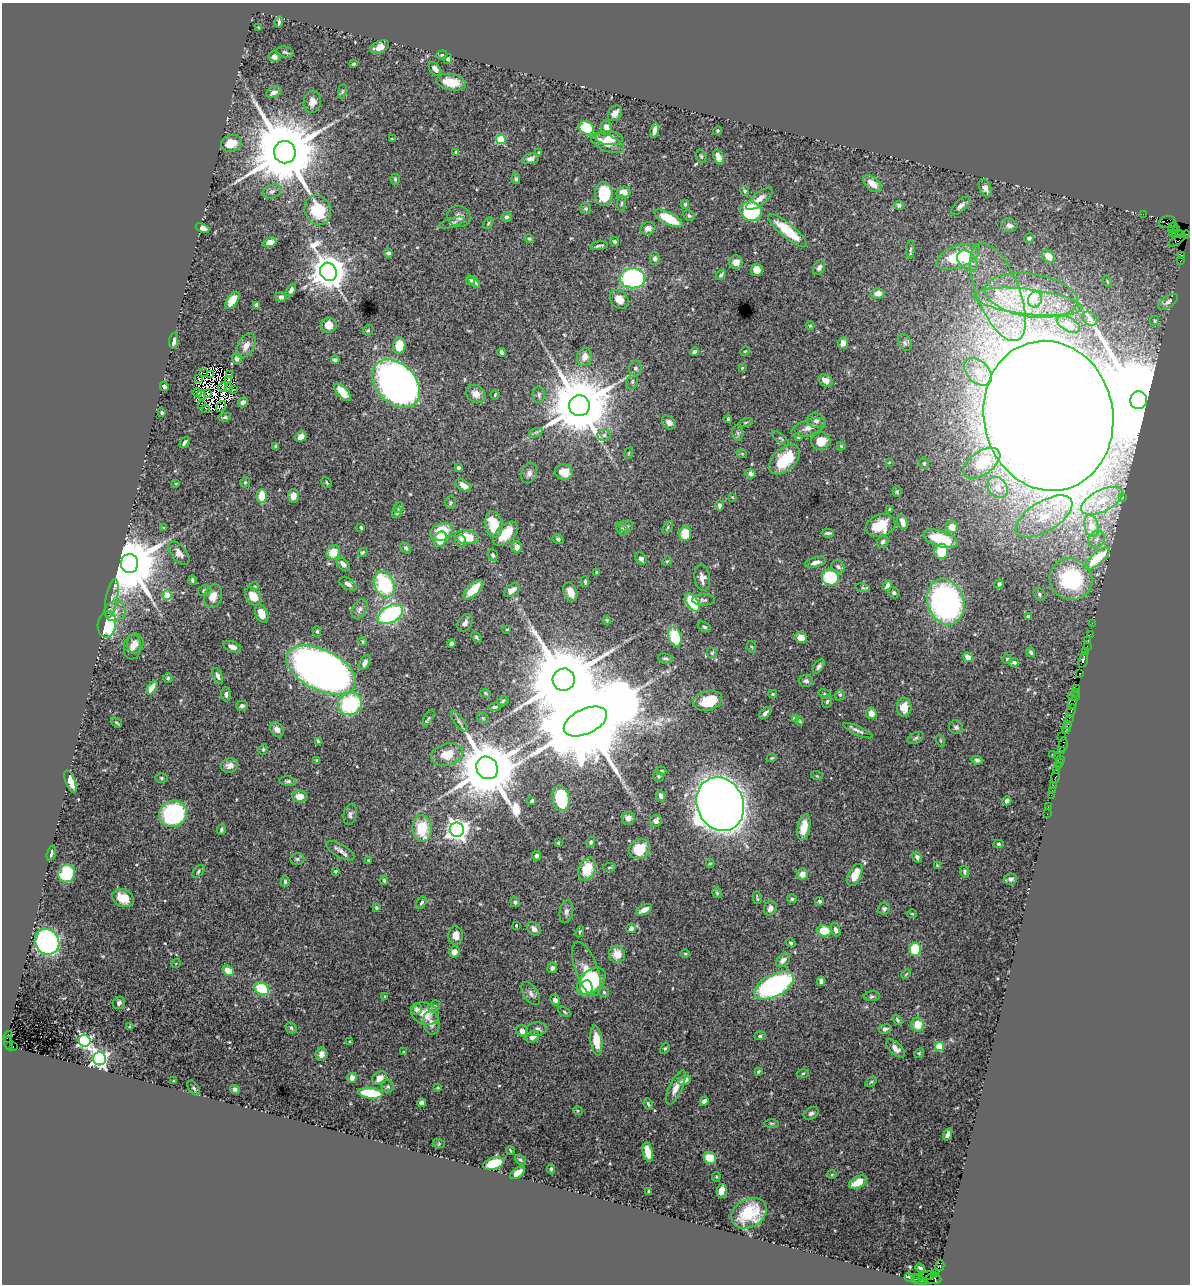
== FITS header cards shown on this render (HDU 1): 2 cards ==
NAXIS1  =                 1188
NAXIS2  =                 1282

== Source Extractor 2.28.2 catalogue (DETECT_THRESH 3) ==
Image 1188 x 1282 px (HDU 1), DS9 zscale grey, 1 PNG px = 1 image px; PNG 1192 x 1286 px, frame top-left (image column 1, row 1282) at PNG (2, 3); each listed source drawn as its Kron ellipse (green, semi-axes under 4 px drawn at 4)
Background 1.17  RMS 0.027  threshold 0.0816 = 3 sigma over >= 5 px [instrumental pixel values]
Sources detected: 526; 7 with non-positive FLUX_AUTO (blend fragments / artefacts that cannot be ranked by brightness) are neither listed nor drawn; of the other 519, the 500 brightest by FLUX_AUTO listed and drawn (19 fainter detections omitted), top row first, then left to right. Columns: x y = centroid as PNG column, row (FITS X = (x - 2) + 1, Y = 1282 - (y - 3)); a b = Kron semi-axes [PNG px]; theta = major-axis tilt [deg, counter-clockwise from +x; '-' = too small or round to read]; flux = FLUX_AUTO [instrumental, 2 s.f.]
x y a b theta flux
279 22 6 3 82 3.8
258 27 3 2 - 1.6
380 47 10 6 23 16
285 52 9 5 -10 4.1
442 55 5 4 - 3.1
274 57 6 5 - 7.9
448 59 5 4 - 2.9
354 64 3 2 - 2
435 69 8 5 -50 9
451 82 15 8 -11 35
342 91 7 3 81 2.4
274 92 8 5 23 7.3
312 102 11 8 82 14
615 113 8 6 54 12
587 128 7 6 - 91
606 128 7 5 -78 13
654 130 7 4 77 10
717 131 4 4 - 2.4
609 138 13 7 -5 18
392 139 3 2 - 1.7
501 139 5 4 - 100
231 143 11 8 17 31
607 143 17 8 -22 30
285 152 11 11 - 25000
456 152 4 3 - 2
539 152 3 3 - 1.9
701 156 7 5 -72 3
718 157 8 5 -68 17
530 159 9 5 15 7.3
395 179 5 4 - 2.7
516 179 5 4 - 2.9
872 184 11 6 -39 22
985 188 9 6 -68 9.9
745 191 5 4 - 3.3
272 192 9 6 23 6.8
623 192 7 5 13 19
604 194 12 9 -87 79
759 199 16 6 39 14
621 203 8 4 89 3.8
685 204 4 3 - 3.3
899 205 4 4 - 5.1
961 206 12 5 43 7.9
586 209 5 5 - 3.2
318 210 15 13 -64 73
751 211 11 9 -25 170
1143 214 2 2 - 28
459 216 12 10 -18 13
689 216 6 5 - 4
506 217 5 5 - 5
669 218 15 6 -27 57
1167 222 8 6 6 230
452 223 13 4 17 6.1
488 223 6 4 60 2.6
1009 225 8 7 - 8.1
1173 227 6 2 56 110
203 228 7 4 -23 13
648 228 8 6 22 11
1176 229 3 3 - 98
788 231 24 7 -40 61
1173 233 3 2 - 96
1178 234 6 3 1 210
1186 235 4 2 - 40
1029 238 5 4 - 4.3
529 239 5 4 - 2.5
1177 240 10 3 32 240
270 242 6 4 19 16
615 242 5 4 - 3.6
599 246 8 3 9 4
910 249 9 3 85 3.3
388 253 4 4 - 6
1182 255 4 2 - 64
1048 256 7 5 -49 14
958 257 22 10 21 100
655 259 6 5 - 4.8
1181 260 4 3 - 58
967 261 12 8 -46 23
736 262 7 6 - 13
819 268 8 5 59 5.7
757 270 6 6 - 17
328 272 9 8 - 4500
721 275 6 3 49 3.2
632 278 12 10 -1 210
470 280 5 3 - 2.2
1107 281 6 3 -72 2.1
474 282 7 3 -45 4.3
291 290 6 3 66 6.4
998 292 52 21 -68 160
878 293 7 5 2 12
1031 295 47 21 -8 110
281 297 5 4 - 6.5
619 299 10 8 -42 16
232 300 10 5 56 31
1035 300 8 7 - 9.7
1028 302 54 13 -7 95
1168 302 11 5 35 7.8
257 305 4 4 - 8.1
1090 319 8 6 -37 5.5
1155 321 5 4 - 2.6
1068 324 12 6 -29 18
329 325 8 7 - 21
810 326 4 4 - 1.7
368 330 6 4 43 2.3
174 341 7 4 85 12
843 343 6 5 - 11
905 343 9 6 -59 4.9
246 346 13 8 58 13
399 346 8 6 82 42
745 351 5 3 - 1.6
501 352 4 3 - 5.6
695 352 5 3 - 4.6
585 357 9 7 73 15
237 359 5 4 - 9
335 360 4 3 - 3.5
635 368 7 6 - 5.1
742 368 4 3 - 1.7
978 372 16 10 -44 25
203 373 3 2 - 4.8
210 375 3 2 - 2
230 375 3 2 - 2.3
198 379 4 2 - 3.9
229 380 3 3 - 1.5
825 380 7 5 -30 17
632 382 8 5 76 3.8
396 384 28 19 -46 1300
164 386 5 4 - 6.3
223 387 5 2 - 1.9
229 388 4 3 - 4.5
233 390 3 2 - 3.4
343 392 10 5 -48 30
197 393 5 3 - 3.9
208 394 4 2 - 3.6
476 394 10 8 -35 15
202 395 5 2 - 1.7
495 395 5 3 - 2
539 395 8 6 87 4.6
1139 400 9 8 - 62000
243 402 5 4 - 6
201 405 3 2 - 3.1
221 406 6 2 52 2.1
579 406 10 10 - 20000
206 408 3 2 - 3.6
162 413 3 3 - 2.6
1048 416 75 65 -78 18000
225 417 6 4 10 2.9
728 419 4 3 - 2.8
816 421 9 7 -13 6.5
669 422 8 6 -46 8
746 423 7 3 19 2
809 428 18 8 20 16
536 432 7 4 18 3.3
738 433 8 5 -81 4.1
604 435 6 5 - 4.6
798 436 4 3 - 7.5
301 437 6 5 - 7.6
780 438 10 3 -38 2.8
821 441 10 8 9 32
184 442 6 3 53 4.1
841 446 4 4 - 2.4
276 447 4 3 - 3.5
629 453 6 3 71 1.7
742 454 5 3 - 1.6
785 460 18 11 43 73
889 462 3 3 - 1.5
924 463 6 4 -77 2.9
982 463 21 11 35 43
458 468 3 3 - 3.5
564 472 9 7 -14 23
529 473 10 7 70 7.5
751 474 5 4 - 6.9
245 482 5 4 - 2.6
326 482 6 3 -48 2.2
176 484 3 2 - 1.5
463 485 9 5 -32 16
998 488 11 9 -51 16
897 492 5 4 - 2.4
262 496 7 5 89 34
293 496 7 5 89 12
732 497 4 3 - 1.6
1123 498 2 2 - 14
1102 501 23 10 27 40
450 502 7 5 88 3
719 505 5 3 - 5.1
399 507 6 4 45 3.5
890 509 4 3 - 3.2
397 513 6 4 52 3.8
1044 516 32 15 31 67
903 522 8 5 -75 12
494 524 13 8 -78 56
626 526 7 5 1 3.8
881 526 15 11 21 49
1092 526 11 7 -77 30
668 527 7 4 60 3.4
952 527 6 6 - 22
164 528 4 3 - 1.6
361 528 3 3 - 2.7
622 529 7 5 -56 3.6
441 532 11 8 20 54
828 533 6 3 -1 3.5
505 534 15 8 44 44
685 534 7 6 - 43
467 537 12 7 -6 44
440 539 8 6 63 36
558 539 5 4 - 3.6
940 539 18 8 -17 88
1097 539 9 7 45 9.1
461 541 6 5 - 5.9
883 542 6 5 - 5.6
517 547 6 5 - 11
406 548 6 4 -49 3.7
941 551 7 7 - 52
333 552 7 6 - 34
362 552 5 4 - 2.9
179 553 13 7 -51 12
493 555 6 5 - 4.1
1097 558 16 5 41 47
641 559 6 5 - 5.1
667 561 5 4 - 2
816 562 11 5 13 9.9
129 564 9 8 - 18000
343 564 8 5 -47 9.4
838 567 7 6 - 4.8
597 572 4 3 - 2.2
830 577 8 8 - 94
702 578 13 7 -82 12
1071 579 22 20 -26 180
192 580 4 3 - 3.5
585 582 5 3 - 3.1
348 584 9 5 -30 7.9
384 584 14 10 -65 140
999 584 5 4 - 4.4
255 586 4 3 - 2
887 586 6 4 57 8.1
863 588 7 3 -12 2.3
473 590 12 5 44 52
512 590 9 5 36 15
204 591 6 5 - 5.4
570 592 10 6 -66 21
894 593 6 5 - 3.2
1039 594 7 5 -58 3.9
167 595 4 4 - 75
213 596 12 9 72 19
253 596 10 7 -54 28
112 598 20 6 80 11
704 600 11 5 0 5
693 602 10 5 -54 80
946 602 23 18 -70 490
360 609 11 7 65 8
115 611 11 10 - 14
262 614 9 6 -66 24
390 614 14 8 31 200
1028 616 3 3 - 2.8
607 620 4 4 - 1.8
465 623 9 6 58 7.1
1092 623 2 2 - 31
107 624 13 9 80 150
704 627 7 4 -29 3.5
507 629 3 3 - 1.8
317 631 5 4 - 2.6
1090 634 2 2 - 48
476 637 6 4 -55 3.1
675 637 10 6 -74 86
801 637 6 5 - 17
1088 640 3 2 - 34
363 641 4 4 - 2.4
135 643 10 8 83 9.3
451 644 4 4 - 9.1
132 647 12 8 85 11
232 647 9 5 -21 11
752 647 6 4 -70 2
1087 647 3 2 - 120
1086 651 3 2 - 87
1031 652 5 4 - 3.6
712 653 5 5 - 3.2
968 657 5 4 - 13
665 659 7 5 -10 3.8
1007 659 4 4 - 2.1
1083 660 8 3 75 200
1014 662 5 4 - 3.7
365 663 8 5 61 6.8
819 666 8 4 54 5
321 670 37 20 -26 2400
1080 673 3 2 - 76
218 676 8 4 -67 6.1
168 678 5 4 - 2.6
564 680 11 11 - 31000
806 681 7 6 - 5.6
152 688 8 4 56 22
1077 688 3 2 - 49
1075 692 4 2 - 120
485 693 5 4 - 2.9
226 694 7 5 88 5.5
773 694 4 4 - 2.1
825 694 6 4 -18 2.9
840 695 6 4 69 2.7
1074 696 6 3 -10 100
503 701 6 4 28 2.6
708 701 15 9 16 53
827 702 6 5 - 3.9
1073 703 6 4 66 240
350 704 12 11 - 160
242 706 6 5 - 5
495 707 6 4 6 3.4
904 707 9 7 88 23
1071 711 7 3 71 300
765 713 7 4 46 6.1
871 713 6 5 - 13
428 718 9 4 61 3.1
483 718 6 5 - 2.5
1069 718 2 2 - 12
795 719 4 4 - 18
459 721 12 5 -54 5.7
585 721 23 12 25 49000
799 721 4 3 - 2.3
117 722 6 3 -38 2.2
1068 725 4 3 - 130
956 727 7 6 - 5.7
277 729 8 6 -53 8.4
1066 729 6 3 62 170
858 731 16 4 -25 6
1062 736 2 2 - 68
916 738 8 5 27 4.1
940 740 6 3 -71 1.9
318 741 4 3 - 2.8
1063 745 7 3 84 180
263 749 5 4 - 2.7
1062 750 3 3 - 110
447 755 16 11 15 36
1053 755 3 2 - 1.6
1057 756 2 2 - 77
772 758 5 4 - 2.2
1060 759 2 2 - 97
317 760 3 3 - 2.5
977 760 5 4 - 4.6
1059 762 3 2 - 72
230 766 9 7 12 9.5
1058 766 2 2 - 71
487 768 12 10 -54 17000
1057 770 3 3 - 110
661 771 5 4 - 2.7
658 776 6 5 - 2.8
817 776 6 3 -18 1.9
1056 776 7 3 78 68
162 778 6 5 - 3
70 781 11 4 -68 21
288 781 8 4 -5 3.9
1053 785 3 2 - 69
1052 790 2 2 - 19
1051 795 2 2 - 39
300 796 8 6 -5 16
661 796 5 4 - 11
561 798 13 8 -80 100
532 801 4 3 - 4.8
1007 801 4 4 - 7
720 804 27 23 -67 4300
1048 807 2 2 - 14
173 814 14 13 - 220
350 814 11 6 79 6
1047 814 2 2 - 8.3
628 818 6 6 - 8.2
656 821 6 5 - 7.8
804 827 13 6 78 27
422 828 13 9 -83 58
221 830 5 4 - 2.9
457 830 7 7 - 1300
591 842 5 4 - 4.1
558 843 3 3 - 1.9
998 844 5 4 - 3
639 849 11 9 34 47
340 851 16 6 -30 10
51 853 8 3 74 4.6
536 856 5 4 - 4.7
917 857 6 4 -57 5.4
297 859 7 6 - 3.9
368 860 4 3 - 1.8
710 863 4 3 - 2.2
937 865 4 3 - 1.5
609 867 6 3 9 2
587 869 12 8 68 49
198 871 7 4 48 3.7
336 871 3 3 - 2.3
964 872 6 4 -74 3.7
67 873 9 8 - 93
802 874 5 5 - 16
855 875 12 6 64 32
1010 879 6 5 - 7.4
384 880 5 3 - 3
285 882 5 4 - 3
717 893 5 4 - 2.8
123 898 11 8 -25 33
757 898 6 2 -75 2.1
792 899 4 4 - 2.8
819 901 4 4 - 3.3
515 902 5 4 - 3.9
421 903 7 4 57 3.4
376 907 4 3 - 2.6
770 908 7 6 - 10
884 909 6 5 - 4
644 910 8 4 27 13
566 912 11 6 80 7
912 914 5 3 - 1.7
516 925 3 2 - 1.6
631 928 5 4 - 6.3
534 929 8 5 -43 8.5
836 930 7 4 -67 6.7
824 931 7 5 -16 55
580 932 6 4 63 2.5
456 935 9 7 88 16
47 942 13 12 - 570
791 943 5 4 - 3
915 949 6 6 - 59
454 952 6 5 - 9.9
617 954 8 8 - 24
685 954 4 3 - 1.7
783 960 8 5 43 9.6
176 963 5 3 - 1.5
552 968 5 4 - 6
586 969 28 11 -70 37
228 971 6 4 -38 25
906 974 5 3 - 1.7
591 981 17 10 41 200
821 981 4 4 - 6.8
774 985 22 11 29 360
586 988 7 6 - 54
262 989 8 6 -29 84
604 992 5 4 - 2.9
531 994 13 7 -57 8.5
872 996 8 5 3 3.5
385 997 3 2 - 1.7
555 1000 5 4 - 6.5
119 1003 6 5 - 4.9
434 1006 6 5 - 4
416 1009 5 5 - 4.5
565 1012 7 4 -29 2.8
425 1014 14 11 -18 29
897 1020 6 3 -54 3
431 1023 11 8 -79 11
918 1025 7 6 - 28
130 1027 4 2 - 1.7
291 1028 6 5 - 3
537 1029 11 6 8 7.5
885 1029 6 5 - 5.6
522 1031 6 5 - 10
760 1036 5 4 - 3.6
8 1037 6 3 75 340
533 1037 7 5 40 11
85 1041 6 5 - 370
596 1041 15 6 -84 33
350 1042 3 3 - 2.2
9 1043 7 3 -76 440
939 1046 4 4 - 66
13 1047 3 2 - 300
895 1048 11 6 -43 12
665 1049 5 4 - 2.5
404 1052 4 3 - 1.6
919 1053 5 4 - 2
321 1054 6 5 - 10
100 1059 6 6 - 650
758 1071 3 3 - 2
803 1073 5 3 - 1.9
352 1078 5 4 - 12
380 1078 8 6 36 13
685 1080 7 4 26 10
174 1081 3 2 - 1.8
871 1082 6 3 36 2.1
388 1086 6 6 - 3.4
194 1088 8 5 -53 4
437 1088 3 3 - 2
676 1088 18 6 65 18
235 1089 5 4 - 4.4
370 1093 12 5 -6 85
704 1101 5 4 - 5.7
421 1103 4 4 - 7.6
648 1104 6 4 -66 3.3
578 1111 5 3 - 1.9
811 1113 8 6 32 5.2
771 1123 7 3 0 2.3
947 1135 6 3 70 7.7
439 1144 6 4 -18 2.2
510 1150 5 2 - 2.1
648 1152 10 5 -76 27
710 1158 6 5 - 44
520 1160 6 4 -39 2.9
494 1163 11 6 18 69
551 1169 4 4 - 2.5
518 1173 8 4 38 14
832 1174 4 4 - 1.9
716 1177 4 4 - 2
858 1182 9 5 27 32
649 1191 3 3 - 2.3
722 1191 7 4 79 19
749 1213 19 14 30 71
940 1266 5 3 - 510
920 1268 5 3 - 3.2
934 1274 3 3 - 410
927 1276 9 3 13 94
909 1277 5 3 - 4.6
915 1279 4 3 - 76
934 1279 7 5 -6 240
920 1280 6 4 -33 190
925 1281 3 3 - 300
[19 fainter detections neither listed nor drawn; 7 non-positive-flux detections neither listed nor drawn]